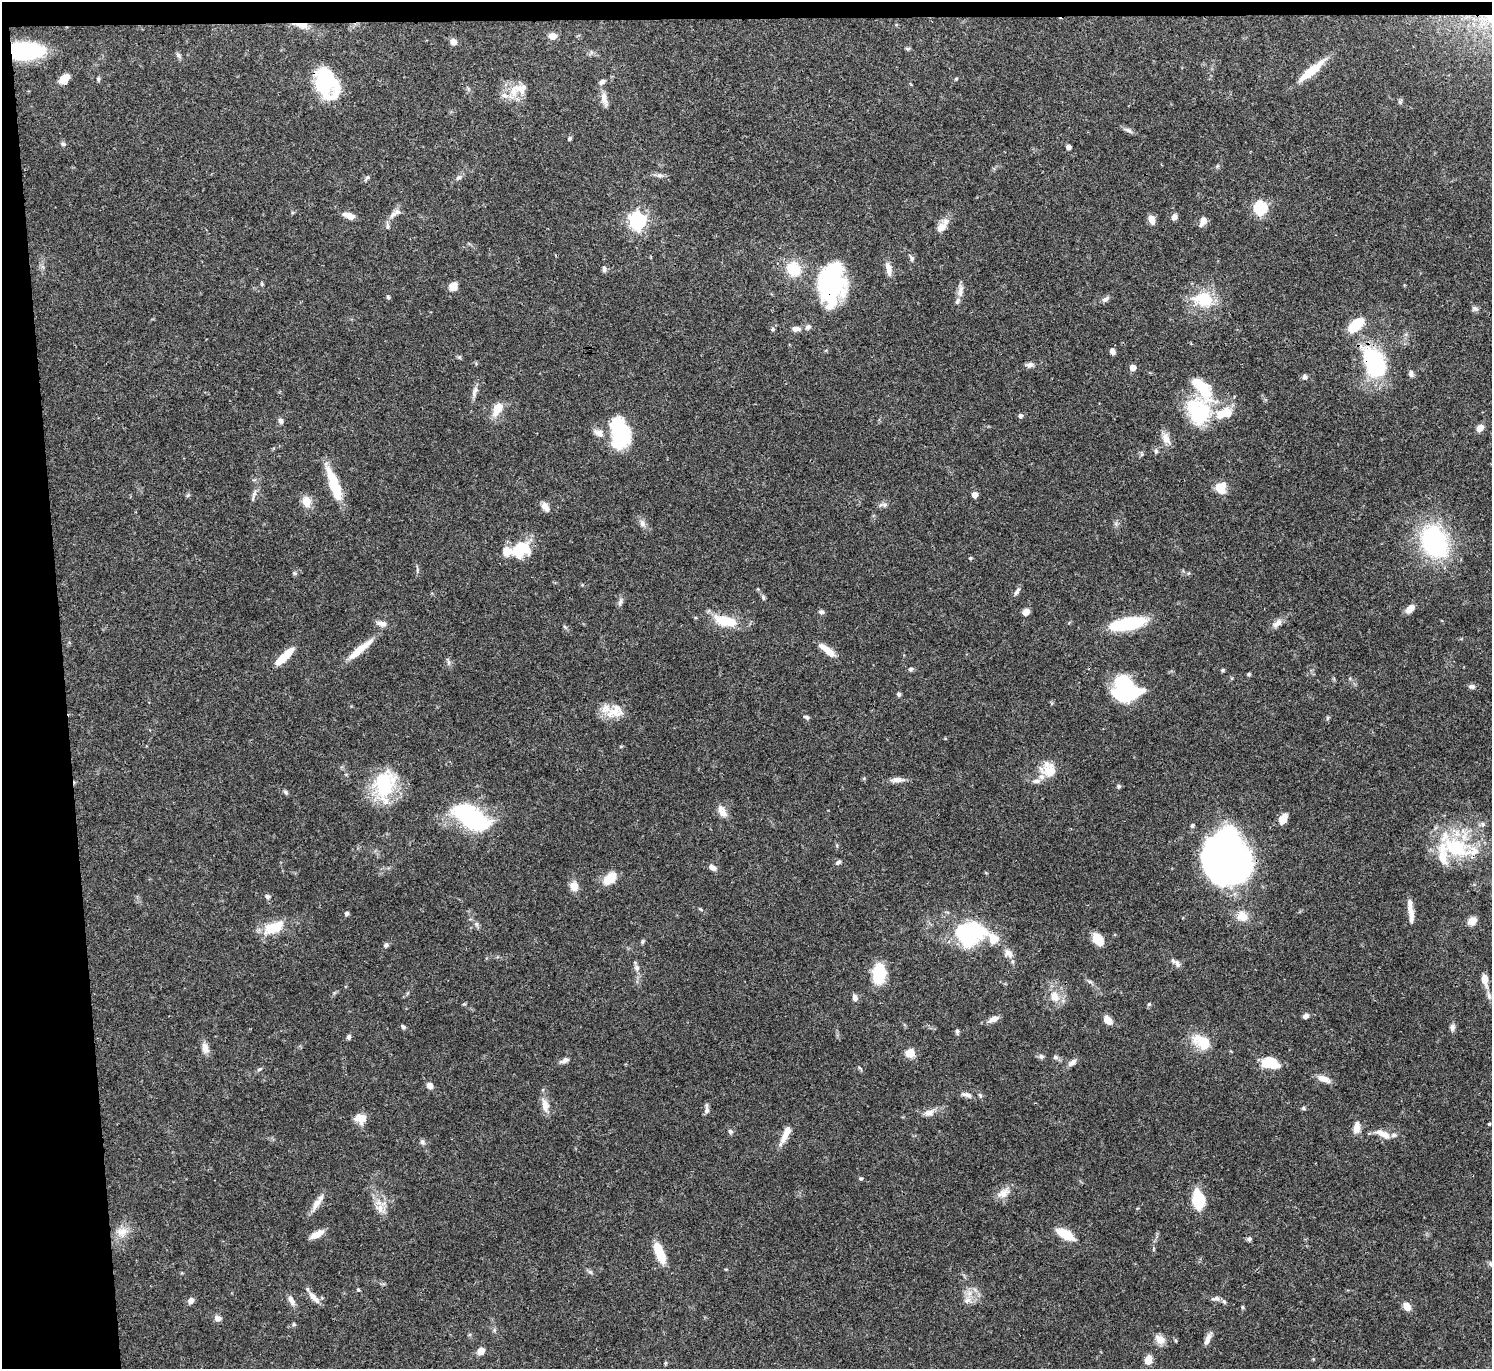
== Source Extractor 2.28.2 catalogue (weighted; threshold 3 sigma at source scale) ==
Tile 1 of 3 x 3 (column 1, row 1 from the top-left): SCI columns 1-1490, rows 2865-4231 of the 4472 x 4452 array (HDU 1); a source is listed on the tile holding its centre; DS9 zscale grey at full resolution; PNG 1494 x 1371 px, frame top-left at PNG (2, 2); no overlay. Shown black and unused: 5% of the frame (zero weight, under 3 of 4 exposures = <1% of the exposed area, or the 3 px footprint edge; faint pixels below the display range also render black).
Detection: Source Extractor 2.28.2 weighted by HDU 2 'WHT'; one run over the whole footprint, this tile lists its part. Background 0.0546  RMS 0.003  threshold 0.0133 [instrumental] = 3 sigma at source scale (4.5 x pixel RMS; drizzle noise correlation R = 1.50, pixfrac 1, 0.05/0.05 arcsec/px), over >= 5 px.
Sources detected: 217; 2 inside a brighter object's white glare — not listed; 18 inside a brighter listed object's ellipse — not listed separately; the other 197 listed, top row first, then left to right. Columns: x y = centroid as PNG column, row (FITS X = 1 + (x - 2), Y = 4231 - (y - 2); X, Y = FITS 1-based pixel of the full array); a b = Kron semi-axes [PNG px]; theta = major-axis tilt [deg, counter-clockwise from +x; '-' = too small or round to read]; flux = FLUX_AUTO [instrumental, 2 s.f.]
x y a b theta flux
301 25 21 6 -9 3
553 36 7 6 - 2.8
453 42 7 7 - 1.8
908 48 8 4 0 0.45
25 51 24 12 2 40
178 55 10 4 -58 0.68
1312 70 38 8 40 7.8
64 79 9 6 40 4.7
98 79 6 4 -81 0.52
956 79 5 4 - 0.34
325 80 30 19 -75 25
513 91 20 14 74 5.3
604 99 19 7 -78 2.3
1400 102 7 5 56 0.53
1128 130 14 5 -25 1.1
569 139 5 4 - 0.47
63 144 6 6 - 0.63
1068 147 6 5 - 0.87
660 175 10 6 -8 1
458 177 9 6 38 0.92
367 178 8 5 44 0.58
1260 208 6 6 - 42
397 212 11 8 18 1.6
349 216 13 6 -21 2.8
1174 217 7 6 - 1.2
1151 219 9 6 -67 2.5
638 221 7 6 - 110
1203 221 12 7 68 1.9
387 226 8 6 -82 0.81
941 227 14 9 50 2.6
911 258 10 6 -67 0.8
604 269 9 5 -90 0.71
793 269 17 14 -57 8.7
888 269 18 7 -78 2.4
262 284 5 4 - 0.36
831 284 38 24 86 48
453 287 9 9 - 2.5
960 291 19 8 82 2.3
388 297 5 5 - 0.42
1105 299 11 6 32 1
1203 299 31 21 -8 11
1475 309 10 6 -30 0.84
1356 325 20 10 41 8.2
808 327 7 6 - 1
772 329 6 5 - 0.48
795 329 10 6 -4 1.7
1112 351 7 5 -60 1.4
459 357 5 5 - 0.45
1374 362 31 17 -61 36
1030 365 10 6 10 1.2
1132 367 5 5 - 3.3
1411 374 8 6 -87 0.86
1305 377 6 6 - 1
475 391 17 6 68 1.6
497 409 21 10 59 4.3
1199 412 35 30 -65 20
1020 416 5 5 - 0.95
281 421 7 6 - 0.96
1480 428 7 6 - 2.4
599 433 15 9 -25 2.3
620 433 31 19 -80 24
1166 438 18 10 -68 2.6
1156 451 7 5 -65 0.73
1142 454 7 4 -89 0.48
334 485 38 10 -70 12
1221 488 13 11 -82 4.9
254 493 11 5 72 1.1
188 495 6 4 19 0.38
975 495 5 4 - 2.3
306 502 11 9 -72 3.9
885 505 9 7 0 1
545 507 12 7 -57 1.9
642 523 11 6 -62 1.4
1434 541 22 16 -67 54
520 550 20 14 26 13
970 558 5 4 - 0.33
294 573 7 5 -1 0.52
1018 590 8 5 51 0.79
763 597 7 5 -74 0.58
620 602 13 5 76 0.95
1410 609 12 7 43 2.1
821 612 7 6 - 0.78
1026 612 7 5 34 2.2
725 621 29 12 -14 8.9
1277 623 17 8 40 1.9
382 624 14 7 -10 1.7
1127 624 38 12 11 19
360 649 38 8 40 6
827 650 22 7 -39 3.8
284 657 24 7 44 7
448 662 9 4 82 0.67
911 669 6 5 - 0.7
1223 670 5 4 - 0.4
1249 674 5 4 - 0.45
1472 686 9 6 0 0.91
1126 689 24 20 -44 37
899 694 5 4 - 0.73
615 712 27 14 0 5.9
807 717 7 5 -19 0.67
1328 718 6 4 63 0.47
621 746 5 3 - 0.3
1050 770 24 19 -3 5.7
897 780 18 6 4 2
384 785 39 25 80 19
1119 786 6 6 - 0.56
286 792 7 5 -43 0.6
722 811 16 10 -60 2.6
471 818 30 13 -33 57
1283 819 14 8 60 2.4
1483 824 8 6 -17 0.83
1192 826 6 4 74 0.49
1456 833 18 10 -45 4.6
1453 849 36 15 -34 13
1226 859 45 42 86 130
838 862 8 5 41 0.75
712 867 9 6 -29 1.6
610 878 14 9 45 6.9
574 886 10 9 - 3
267 897 7 5 -27 0.77
1411 912 27 6 -81 3.6
347 914 6 5 - 0.62
1242 916 13 11 -27 3.7
1472 921 11 9 32 2.5
477 924 7 6 - 0.8
274 927 23 11 25 9.3
968 934 16 12 7 54
993 939 17 13 -59 4.9
1098 939 14 9 -52 4.7
642 941 8 4 81 0.43
386 945 7 6 - 0.73
1009 953 13 9 -43 2
1177 964 11 6 -62 1.3
637 968 9 7 -80 1.2
879 974 23 14 89 9.7
1485 980 16 8 -79 3
1090 982 7 4 -18 0.56
855 997 8 6 -81 1.3
1054 997 16 13 -59 4.4
1149 1004 5 5 - 0.44
1306 1016 6 6 - 1.2
994 1019 13 7 23 1.9
1108 1020 11 7 -47 2.5
403 1027 6 5 - 0.66
1452 1027 10 6 75 1
957 1031 7 5 -85 0.58
349 1037 6 5 - 0.69
1202 1042 26 16 -33 7.4
205 1048 15 8 -73 2.1
910 1053 9 9 - 3.8
1041 1056 8 6 -25 0.77
1055 1057 8 6 -14 0.75
564 1060 14 6 21 1.2
1072 1062 14 7 37 1.4
1271 1063 18 11 -11 8.1
259 1069 7 4 20 0.52
1324 1079 16 7 -20 2.6
430 1086 7 7 - 1.6
967 1095 16 6 -18 1.5
545 1105 19 9 -80 3
1304 1108 6 4 -23 0.45
706 1110 9 7 87 1.1
929 1113 15 9 20 2.1
360 1118 13 10 -6 3.6
1489 1124 4 3 - 0.32
1357 1127 15 8 83 2.5
730 1132 7 5 -71 0.57
786 1134 25 7 66 4.1
1383 1134 21 8 -24 3.2
422 1142 8 6 -68 0.75
861 1178 6 5 - 0.42
1003 1193 21 11 29 3.1
1198 1200 16 9 -80 14
316 1204 19 8 56 2.8
380 1208 15 9 -90 3
122 1232 17 13 12 3.9
317 1234 16 7 29 3.3
1065 1234 19 8 -28 7.3
1249 1239 5 5 - 0.75
1153 1249 6 3 71 0.34
659 1253 21 7 -67 10
1491 1264 8 5 -58 0.62
590 1272 7 4 -33 0.61
358 1289 6 4 -63 0.43
314 1297 21 7 -47 2.2
1216 1298 12 6 3 1.1
291 1300 14 6 -60 1.7
968 1300 13 9 17 2.4
191 1301 7 6 - 1.5
1242 1307 5 4 - 0.38
1407 1307 9 7 -52 2.6
218 1318 9 7 -21 1.4
294 1324 5 4 - 0.42
1160 1339 13 10 -38 2.5
1208 1339 18 6 67 1.8
1175 1340 6 4 -71 0.33
481 1351 7 6 - 3
1148 1360 9 7 76 3.2
Overlapping masked pixels (flux is a lower limit): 5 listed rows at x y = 301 25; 25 51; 325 80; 831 284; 1374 362
Isophote crosses this tile's border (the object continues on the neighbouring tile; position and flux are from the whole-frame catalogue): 1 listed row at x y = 1491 1264